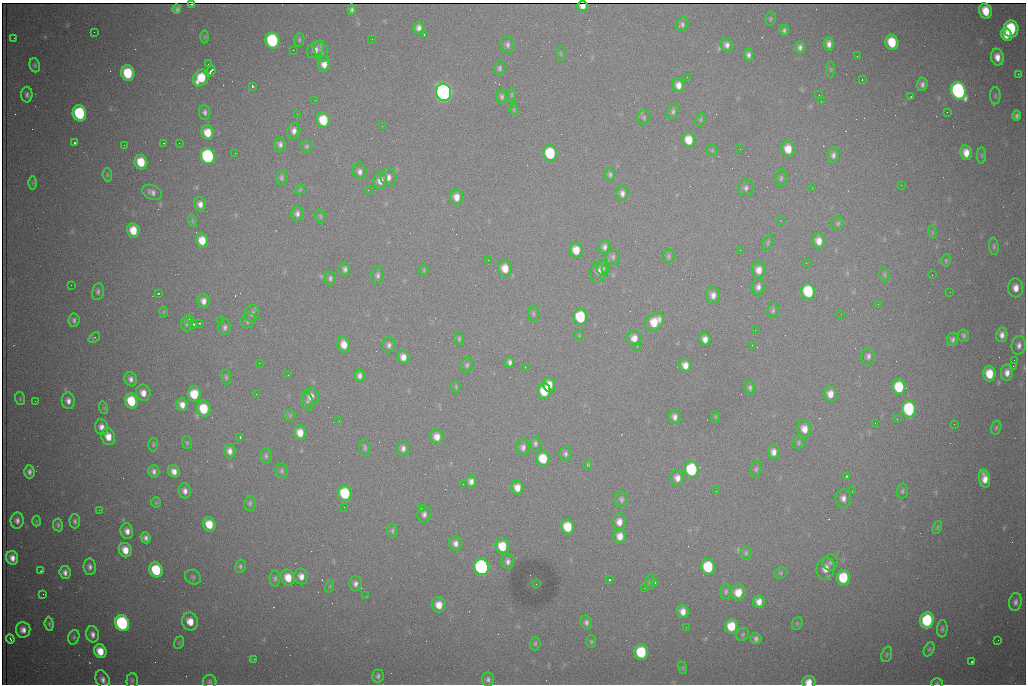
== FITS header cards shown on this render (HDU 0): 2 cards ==
NAXIS1  =                 1024 /fastest changing axis
NAXIS2  =                  682 /next to fastest changing axis

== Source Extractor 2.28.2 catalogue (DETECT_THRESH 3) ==
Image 1024 x 682 px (HDU 0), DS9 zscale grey, 1 PNG px = 1 image px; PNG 1028 x 686 px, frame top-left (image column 1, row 682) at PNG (2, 3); each listed source drawn as its Kron ellipse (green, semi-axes under 4 px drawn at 4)
Background 2700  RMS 32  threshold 97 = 3 sigma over >= 5 px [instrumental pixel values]
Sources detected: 337; all 337 listed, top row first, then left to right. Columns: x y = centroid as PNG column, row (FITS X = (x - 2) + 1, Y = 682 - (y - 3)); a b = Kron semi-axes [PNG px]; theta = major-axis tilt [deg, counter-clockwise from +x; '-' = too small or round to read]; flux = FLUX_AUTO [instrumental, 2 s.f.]
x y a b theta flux
192 4 4 2 - 2.0e+03
582 6 5 5 - 1.1e+04
177 9 4 4 - 4.7e+03
352 10 5 3 - 5.4e+03
986 11 8 6 -77 4.4e+04
770 19 7 5 78 3.6e+03
682 24 7 6 - 5.9e+03
419 28 6 5 - 1.1e+04
1011 29 8 7 - 1.4e+05
784 30 5 4 - 5.4e+03
94 32 2 2 - 1.2e+03
424 34 3 2 - 1.8e+03
1006 34 6 5 - 2.7e+04
205 37 6 4 -90 2.6e+03
14 38 2 2 - 1.2e+03
372 39 2 2 - 1.2e+03
299 40 7 5 78 3.7e+03
272 41 8 7 - 2.3e+05
892 42 8 6 -74 6.4e+04
829 44 7 5 -85 1.2e+04
507 45 8 6 -78 7.3e+03
727 45 7 6 - 9.5e+03
800 47 6 5 - 7.7e+03
293 50 2 2 - 9.7e+02
315 50 9 7 40 1.4e+04
321 51 11 6 -78 6.6e+03
561 54 7 4 -89 2.6e+03
748 55 6 4 -88 7.4e+03
857 56 2 2 - 2.1e+03
997 57 8 6 -80 2.0e+04
208 64 2 2 - 2.8e+03
324 64 7 6 - 1.8e+04
35 65 7 5 -80 4.4e+03
500 68 7 5 79 5.4e+03
831 69 8 4 -90 3.4e+03
211 71 6 2 52 7.7e+03
128 73 8 6 -77 9.3e+04
1018 74 2 2 - 1.5e+04
687 77 2 2 - 1.1e+03
201 78 9 7 52 5.8e+04
862 79 3 2 - 5.6e+03
922 84 7 5 85 7.4e+03
678 85 7 6 - 1.6e+04
252 86 3 3 - 9.2e+04
958 91 9 7 -70 5.7e+05
444 92 9 7 -74 1.2e+06
27 95 8 5 -89 6.6e+03
512 95 7 3 82 3.2e+03
819 95 2 2 - 8.0e+02
995 96 8 5 88 3.8e+03
502 97 7 5 86 5.3e+03
911 97 3 2 - 1.4e+03
315 100 2 2 - 9.2e+02
821 101 2 2 - 1.3e+03
514 110 6 4 -79 2.6e+03
205 112 7 5 -83 6.9e+03
673 112 8 5 74 6.0e+03
947 112 3 2 - 3.4e+03
79 113 8 6 -77 1.8e+05
297 114 2 2 - 2.3e+03
1016 116 5 4 - 6.2e+03
644 117 7 6 - 5.0e+03
323 120 7 6 - 6.6e+04
700 120 7 4 74 3.4e+03
382 126 2 2 - 1.8e+03
294 131 8 6 79 1.2e+04
207 133 7 6 - 3.6e+04
689 140 7 6 - 3.8e+04
74 143 3 3 - 5.4e+03
163 143 3 2 - 2.4e+03
179 143 2 2 - 4.0e+03
280 144 7 6 - 8.1e+03
124 145 2 2 - 1.6e+03
306 146 6 6 - 4.1e+03
740 149 2 2 - 2.7e+03
788 149 8 6 -82 3.1e+04
712 150 6 5 - 3.3e+03
235 153 2 2 - 1.2e+03
550 153 8 6 -78 1.3e+05
966 153 7 5 -80 2.4e+04
833 155 7 6 - 7.8e+03
982 155 8 4 -90 3.3e+03
208 156 8 7 - 3.5e+05
141 162 7 6 - 5.7e+04
360 172 8 6 -78 9.7e+03
610 174 6 4 -84 5.1e+03
107 175 6 4 -85 3.5e+03
388 177 9 8 - 1.2e+04
281 178 7 5 86 5.1e+03
781 178 8 5 82 5.0e+03
380 181 8 7 - 1.7e+04
33 183 6 4 89 3.1e+03
901 185 3 2 - 1.7e+03
746 188 8 7 - 7.8e+03
812 188 2 2 - 3.1e+03
300 190 5 4 - 2.9e+03
368 190 2 2 - 8.9e+03
152 192 10 7 -24 1.0e+04
622 193 8 6 -85 9.7e+03
456 197 7 6 - 1.8e+04
200 204 7 6 - 1.3e+04
297 214 7 6 - 8.6e+03
320 216 7 4 -72 3.2e+03
780 220 3 2 - 2.3e+03
193 221 6 4 -71 3.1e+03
838 223 7 6 - 4.3e+03
133 230 7 6 - 3.9e+04
932 232 6 4 -72 3.0e+03
202 240 7 6 - 3.5e+04
819 241 7 6 - 2.0e+04
768 242 8 4 64 4.1e+03
994 246 8 4 -85 4.2e+03
604 247 7 5 81 8.1e+03
576 250 7 6 - 3.1e+04
740 250 2 2 - 1.1e+03
668 256 7 6 - 4.8e+03
613 257 8 6 -84 6.6e+03
488 260 2 2 - 2.0e+03
946 260 6 4 78 3.3e+03
806 263 2 2 - 1.2e+03
505 268 8 7 - 3.1e+04
603 268 7 5 77 6.2e+03
345 269 6 5 - 6.7e+03
424 270 5 4 - 2.6e+03
606 270 4 3 - 2.3e+03
759 270 8 7 - 1.9e+04
599 271 11 8 72 1.5e+04
884 274 8 5 -84 4.3e+03
377 275 9 6 89 7.3e+03
932 275 2 2 - 1.2e+03
330 278 7 5 -87 5.8e+03
71 285 2 2 - 7.0e+03
758 287 8 6 83 9.9e+03
1016 288 9 7 -88 2.0e+04
98 291 8 6 79 6.1e+03
808 291 8 7 - 1.2e+05
950 292 2 2 - 9.1e+02
158 293 3 2 - 2.6e+03
713 295 8 7 - 1.4e+04
203 301 7 6 - 1.3e+04
878 304 2 2 - 1.5e+03
773 310 7 5 80 4.8e+03
164 312 6 4 88 3.0e+03
252 313 8 7 - 9.0e+03
533 314 7 5 -90 4.0e+03
841 314 2 2 - 2.2e+03
580 317 8 7 - 1.2e+05
74 320 7 5 84 6.0e+03
190 320 4 2 - 3.6e+03
220 320 2 2 - 9.9e+02
248 321 8 7 - 5.8e+03
655 322 10 8 41 4.5e+04
187 323 8 6 84 7.5e+03
199 323 3 2 - 2.8e+03
193 324 4 3 - 3.7e+03
225 327 8 6 84 7.1e+03
755 330 2 2 - 1.3e+03
579 335 5 3 - 1.9e+03
1002 335 7 5 82 1.1e+04
964 336 6 5 - 4.7e+03
94 337 6 3 39 2.6e+03
634 338 8 7 - 2.0e+04
459 339 7 4 89 3.8e+03
705 339 6 5 - 1.4e+04
952 339 6 5 - 6.0e+03
344 344 8 6 -75 2.2e+04
389 345 7 6 - 7.8e+03
752 345 2 2 - 4.6e+03
1019 345 9 7 84 1.2e+04
637 346 3 2 - 2.5e+03
868 356 8 6 84 7.7e+03
403 357 7 5 -78 1.6e+04
1014 360 2 2 - 2.4e+03
510 362 5 4 - 7.6e+03
259 363 3 2 - 1.8e+03
467 365 7 6 - 5.1e+03
685 365 7 6 - 1.8e+04
1013 366 2 2 - 2.4e+04
525 367 2 2 - 1.2e+03
1007 373 8 6 88 1.4e+04
989 374 7 6 - 4.7e+04
288 375 3 2 - 1.7e+03
359 376 6 5 - 8.4e+03
226 377 7 5 -81 4.4e+03
131 379 7 6 - 9.4e+03
549 385 7 6 - 2.7e+04
456 387 6 4 -79 3.2e+03
899 387 8 6 -88 7.9e+04
750 388 7 5 -79 5.8e+03
544 391 8 6 -88 5.2e+04
143 393 8 7 - 1.8e+04
194 394 7 6 - 5.1e+04
256 394 3 2 - 1.7e+03
830 394 7 6 - 1.9e+04
311 397 9 8 - 1.9e+04
20 399 6 4 -72 3.2e+03
35 401 2 2 - 1.8e+03
68 401 8 6 -82 1.2e+04
131 401 8 6 -73 6.8e+04
307 402 9 5 -86 6.1e+03
182 405 6 5 - 1.6e+04
104 408 6 4 -72 2.7e+03
204 409 8 7 - 7.0e+04
909 409 8 7 - 1.9e+05
290 415 6 5 - 3.7e+03
675 417 7 6 - 1.0e+04
715 417 5 3 - 2.1e+03
897 419 2 2 - 1.3e+03
339 421 2 2 - 1.4e+03
875 423 3 2 - 1.8e+03
954 424 2 2 - 9.4e+03
101 427 8 6 -78 1.5e+04
996 428 7 5 74 3.8e+03
804 429 9 7 -81 2.1e+04
300 433 7 6 - 2.6e+04
108 437 9 7 -72 2.5e+04
240 437 3 3 - 2.6e+03
437 437 7 6 - 1.9e+04
799 442 6 6 - 4.1e+03
187 443 6 5 - 3.6e+03
535 443 7 5 -88 5.4e+03
153 445 7 5 88 3.6e+03
523 447 8 7 - 9.1e+03
365 448 8 5 -83 4.8e+03
403 448 7 6 - 9.9e+03
230 451 7 6 - 1.3e+04
774 452 7 6 - 1.3e+04
565 454 7 6 - 6.5e+03
266 456 8 5 82 5.0e+03
543 459 7 6 - 6.0e+04
587 465 4 3 - 8.3e+03
692 469 8 7 - 1.7e+05
756 469 8 5 82 4.7e+03
154 471 6 5 - 7.8e+03
174 471 6 5 - 1.5e+04
282 471 7 6 - 5.1e+03
29 472 6 5 - 7.9e+03
847 476 3 3 - 6.8e+03
677 478 8 7 - 1.5e+04
985 478 9 5 -81 2.1e+04
471 481 6 5 - 1.1e+04
463 484 2 2 - 1.3e+03
517 487 7 6 - 2.0e+04
185 491 7 6 - 1.1e+04
716 491 2 2 - 2.2e+03
852 491 2 2 - 1.5e+03
902 491 7 5 89 4.6e+03
345 493 8 6 -75 1.2e+05
843 498 9 7 88 1.2e+04
621 499 8 6 -77 6.1e+03
156 503 5 4 - 2.8e+03
250 503 7 5 82 5.3e+03
344 507 2 2 - 3.9e+03
421 508 2 2 - 1.1e+03
99 510 2 2 - 9.6e+02
424 514 8 6 84 8.1e+03
17 520 8 6 81 9.6e+03
36 521 5 3 - 2.1e+03
75 521 7 5 -88 5.2e+03
619 522 8 7 - 1.7e+04
209 524 7 6 - 4.1e+04
58 525 6 5 - 4.8e+03
568 527 7 6 - 6.0e+04
937 527 6 4 64 3.2e+03
127 531 8 6 -77 1.4e+04
392 531 7 5 -79 4.5e+03
620 536 7 6 - 2.0e+04
146 538 6 5 - 8.0e+03
455 543 7 6 - 1.2e+04
502 546 8 6 -78 5.0e+04
125 550 7 6 - 2.6e+04
746 553 7 5 73 4.4e+03
12 558 7 6 - 1.6e+04
508 561 7 6 - 9.0e+03
830 562 8 7 - 7.5e+03
240 566 6 5 - 4.6e+03
90 567 8 6 -86 8.4e+03
482 567 8 7 - 5.8e+05
708 567 8 7 - 1.1e+05
826 569 11 9 75 2.5e+04
156 570 8 6 -68 1.0e+05
41 571 3 3 - 3.3e+03
65 572 6 5 - 1.0e+04
781 573 7 5 22 3.7e+03
301 576 8 6 -76 1.5e+04
193 577 8 6 -31 5.8e+03
275 578 8 5 -88 5.1e+03
288 578 8 6 -71 3.5e+04
843 578 8 6 86 8.8e+04
609 580 3 3 - 6.3e+03
650 582 8 5 83 4.4e+03
355 583 7 6 - 8.8e+03
654 583 3 3 - 1.0e+05
536 584 2 2 - 1.3e+03
330 586 6 4 72 2.9e+03
644 588 2 2 - 8.3e+02
726 591 7 5 87 4.8e+03
738 592 8 7 - 3.1e+04
43 594 2 2 - 3.1e+03
366 596 2 2 - 9.0e+02
759 602 6 6 - 1.7e+04
1015 602 9 6 81 8.3e+03
439 605 8 7 - 2.7e+04
683 611 7 6 - 1.8e+04
927 620 8 6 79 1.7e+05
190 621 9 8 - 3.0e+04
586 622 7 6 - 7.3e+03
122 623 8 7 - 3.6e+05
797 623 7 5 70 3.1e+03
49 624 7 4 -84 3.8e+03
731 626 7 6 - 5.2e+04
686 627 2 2 - 9.3e+02
942 629 8 5 84 5.0e+03
23 630 8 7 - 1.5e+04
92 634 8 6 -79 1.1e+04
743 634 7 6 - 3.8e+03
74 637 7 5 72 4.0e+03
756 638 6 5 - 6.8e+03
10 639 4 2 - 3.1e+03
998 640 2 2 - 1.3e+03
591 642 6 5 - 3.4e+03
179 643 6 4 70 3.0e+03
535 644 7 5 88 4.3e+03
929 649 7 5 63 3.9e+03
100 651 7 6 - 3.5e+04
641 652 7 7 - 1.1e+05
887 654 8 5 72 4.0e+03
254 659 2 2 - 5.9e+03
972 661 2 2 - 2.2e+03
683 668 6 4 -72 3.1e+03
378 676 6 6 - 5.5e+03
488 679 7 6 - 6.8e+03
103 680 10 6 -66 1.2e+04
132 680 7 5 86 4.4e+03
210 682 7 6 - 4.9e+03
809 682 7 6 - 2.1e+04
937 683 6 5 - 3.0e+03
At the frame edge (FLAGS 8, measured only in part): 4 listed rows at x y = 192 4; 103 680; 809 682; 937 683

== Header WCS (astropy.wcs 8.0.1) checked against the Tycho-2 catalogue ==
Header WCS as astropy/WCSLIB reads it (CRVAL/CRPIX/CD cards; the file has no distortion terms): RA---TAN/DEC--TAN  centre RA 07:09:22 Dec +30:56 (107.34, +30.93 deg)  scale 1.43 arcsec/px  FOV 24.4' x 16.3'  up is -93 deg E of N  parity flipped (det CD > 0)
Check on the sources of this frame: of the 60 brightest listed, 4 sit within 1.5 arcsec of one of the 10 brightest Tycho-2 stars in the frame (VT <= 12.48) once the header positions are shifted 1.16 arcsec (0.66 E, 0.96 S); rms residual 0.36 arcsec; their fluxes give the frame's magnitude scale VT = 26.00 - 2.5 log10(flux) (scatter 0.08 mag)
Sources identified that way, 4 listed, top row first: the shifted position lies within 1.5 arcsec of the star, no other Tycho-2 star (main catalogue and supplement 1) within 3.0 arcsec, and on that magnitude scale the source's flux lands within +1.5 / -3 mag of the star's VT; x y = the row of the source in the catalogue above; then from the Tycho-2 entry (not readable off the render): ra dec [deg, ICRS J2000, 3 dp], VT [Tycho-2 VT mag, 2 dp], TYC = Tycho-2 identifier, HIP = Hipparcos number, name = IAU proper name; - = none
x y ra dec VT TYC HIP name
958 91 107.215 +31.104 11.64 2438-821-1 - -
444 92 107.226 +30.900 10.76 2438-883-1 - -
208 156 107.261 +30.807 12.26 2438-856-1 - -
482 567 107.445 +30.924 11.38 2438-1056-1 - -